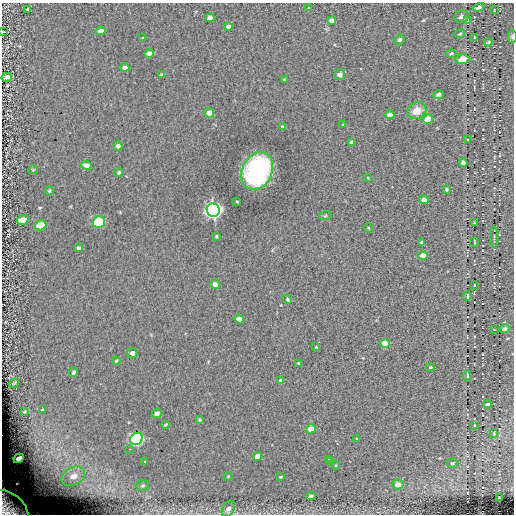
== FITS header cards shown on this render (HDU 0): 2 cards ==
NAXIS1  =                  512
NAXIS2  =                  512

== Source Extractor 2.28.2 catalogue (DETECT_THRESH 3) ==
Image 512 x 512 px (HDU 0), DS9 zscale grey, 1 PNG px = 1 image px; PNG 516 x 516 px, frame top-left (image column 1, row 512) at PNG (2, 3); each listed source drawn as its Kron ellipse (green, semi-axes under 4 px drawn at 4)
Background 0.121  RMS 4.8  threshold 14.3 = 3 sigma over >= 5 px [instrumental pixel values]
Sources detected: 103; all 103 listed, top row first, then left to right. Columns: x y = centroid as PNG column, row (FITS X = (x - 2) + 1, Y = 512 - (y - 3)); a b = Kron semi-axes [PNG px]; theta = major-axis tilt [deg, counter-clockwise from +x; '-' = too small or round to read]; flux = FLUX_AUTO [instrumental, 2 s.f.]
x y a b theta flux
479 7 6 4 25 880
309 8 3 3 - 280
27 9 3 3 - 310
494 10 3 2 - 220
462 16 7 6 - 1400
210 18 5 4 - 2200
467 19 4 4 - 310
332 20 4 4 - 1200
228 27 4 4 - 1400
101 31 5 4 - 1700
3 32 3 2 - 260
460 34 5 4 - 400
474 37 3 2 - 210
512 37 6 4 -90 670
143 38 3 2 - 320
400 40 5 5 - 700
488 42 4 4 - 350
149 53 4 4 - 1600
451 53 5 3 - 340
463 59 6 5 - 4900
125 67 4 4 - 1500
340 74 5 5 - 1500
162 75 4 3 - 640
7 77 5 4 - 1500
284 79 3 3 - 290
438 94 5 4 - 910
417 111 10 8 20 3400
209 113 5 4 - 3200
390 115 4 4 - 1900
428 119 5 5 - 5300
343 125 3 3 - 250
283 127 4 3 - 440
467 140 3 2 - 240
352 142 4 3 - 690
118 146 4 4 - 980
463 163 4 4 - 920
86 165 5 4 - 1500
33 170 5 4 - 350
257 171 19 15 64 46000
119 172 4 4 - 440
368 178 4 3 - 240
446 189 3 3 - 390
49 191 4 4 - 380
424 200 5 4 - 1900
237 201 3 2 - 250
213 210 7 6 - 150000
325 216 6 3 19 360
23 220 6 4 17 5700
99 222 6 5 - 24000
474 223 3 2 - 270
40 225 6 5 - 8700
368 228 4 3 - 270
216 236 3 3 - 350
494 237 10 2 90 390
474 242 5 2 - 270
422 243 4 4 - 860
79 248 4 4 - 550
423 255 5 4 - 2200
215 284 5 4 - 2000
474 285 3 2 - 310
467 296 4 2 - 490
287 299 5 4 - 480
239 319 5 4 - 2100
505 329 5 4 - 1200
494 330 4 2 - 210
385 343 5 4 - 6900
316 347 3 3 - 270
132 353 5 5 - 990
116 361 4 3 - 320
298 363 3 2 - 330
430 367 4 3 - 390
74 372 5 3 - 610
467 376 5 3 - 400
281 381 4 4 - 1200
14 383 5 3 - 290
487 404 4 3 - 700
42 410 3 3 - 1100
24 412 3 3 - 330
157 413 5 4 - 1200
199 420 4 4 - 400
165 424 4 3 - 320
474 425 4 2 - 240
311 429 5 4 - 3800
494 433 3 2 - 210
137 439 7 5 28 59000
357 439 3 2 - 290
129 449 3 2 - 320
258 456 5 4 - 2700
19 458 5 4 - 2600
328 459 3 2 - 330
144 461 3 3 - 470
330 462 3 2 - 420
452 463 6 4 -10 520
336 465 4 3 - 260
73 476 12 9 29 5000
228 476 4 4 - 320
281 477 3 2 - 340
398 484 6 5 - 2700
142 486 6 5 - 550
311 496 4 3 - 920
499 497 3 2 - 210
9 508 22 14 -39 9300
228 509 8 6 62 1700
At the frame edge (FLAGS 8, measured only in part): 3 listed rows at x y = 3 32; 512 37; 9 508